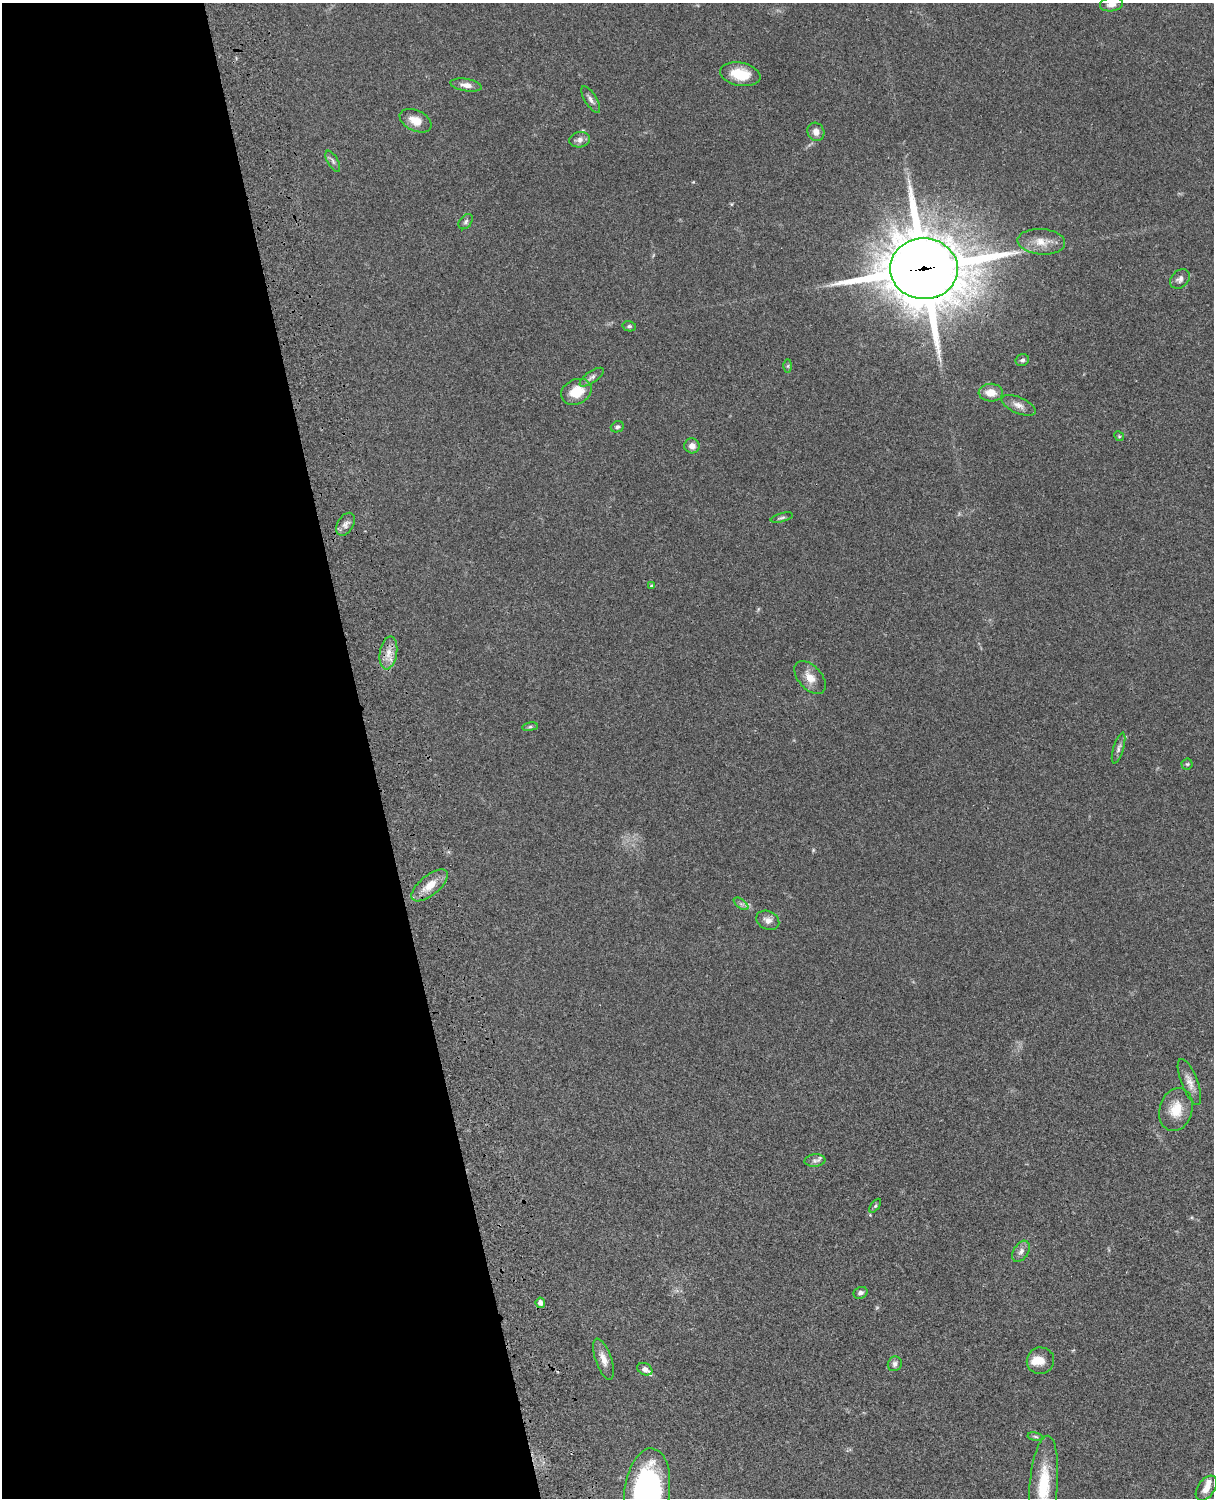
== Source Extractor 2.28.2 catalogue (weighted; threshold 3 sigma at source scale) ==
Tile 5 of 4 x 3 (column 1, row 2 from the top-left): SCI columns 122-1333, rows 1773-3268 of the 5088 x 4927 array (HDU 1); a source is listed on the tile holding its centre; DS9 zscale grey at full resolution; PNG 1216 x 1500 px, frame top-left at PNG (2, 3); each listed source drawn as its Kron ellipse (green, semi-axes under 4 px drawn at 4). Shown black and unused: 30% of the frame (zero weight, under 3 of 4 exposures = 6% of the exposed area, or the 3 px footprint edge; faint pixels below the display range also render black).
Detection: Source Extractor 2.28.2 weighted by HDU 2 'WHT'; one run over the whole footprint, this tile lists its part. Background 0.0799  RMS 0.0058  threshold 0.0261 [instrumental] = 3 sigma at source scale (4.5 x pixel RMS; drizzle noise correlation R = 1.50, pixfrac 1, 0.05/0.05 arcsec/px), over >= 5 px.
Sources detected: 52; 1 too faint to see at this stretch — neither listed nor drawn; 3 inside a brighter listed object's ellipse — not listed separately; the other 48 listed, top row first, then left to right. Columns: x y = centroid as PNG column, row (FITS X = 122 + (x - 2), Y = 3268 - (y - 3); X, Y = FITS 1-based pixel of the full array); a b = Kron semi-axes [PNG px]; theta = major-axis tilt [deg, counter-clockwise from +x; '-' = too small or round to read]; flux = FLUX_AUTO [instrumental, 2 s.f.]
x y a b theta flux
1111 4 12 7 10 3.4
740 74 20 11 -10 14
466 85 16 6 -9 3.6
591 99 15 6 -58 2.6
416 121 17 10 -25 7.1
816 132 9 8 - 3.5
580 140 10 7 12 2.9
333 161 11 5 -60 1.7
466 222 9 6 52 1.4
1041 242 24 12 -4 8.6
924 269 34 30 -3 4200
1180 279 11 8 44 2.6
629 326 7 5 -12 1.1
1022 360 7 5 21 1.4
788 366 6 4 89 0.87
592 377 14 5 35 2.2
576 392 16 12 25 12
991 393 12 9 -3 7
1018 405 18 8 -23 3.9
617 427 7 5 23 1.2
1119 436 5 4 - 0.62
692 446 8 7 - 3.1
782 518 11 4 15 1.2
345 524 12 8 59 3
651 586 4 4 - 0.77
388 653 17 8 80 6
810 678 19 11 -48 6.4
530 727 8 4 8 0.99
1118 748 16 5 73 2.1
1187 764 5 5 - 0.85
430 885 22 10 39 9.2
741 904 8 4 -36 1.6
768 920 12 9 -26 3.4
1189 1082 24 8 -68 5.1
1176 1110 22 16 73 12
815 1161 10 6 6 2.2
875 1206 8 4 54 0.95
1021 1251 12 7 58 2.6
860 1293 7 5 25 1.7
540 1303 5 4 - 2.8
604 1359 21 8 -71 5.2
1040 1361 14 13 - 6
895 1364 7 6 - 1.7
645 1369 8 6 -27 2.2
1035 1437 8 4 -9 0.99
1044 1485 49 14 85 26
1206 1488 14 8 55 4.9
647 1492 43 22 83 130
Overlapping masked pixels (flux is a lower limit): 1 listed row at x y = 924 269
Isophote crosses this tile's border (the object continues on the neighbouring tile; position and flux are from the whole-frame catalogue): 3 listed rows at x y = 1111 4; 1044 1485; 647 1492